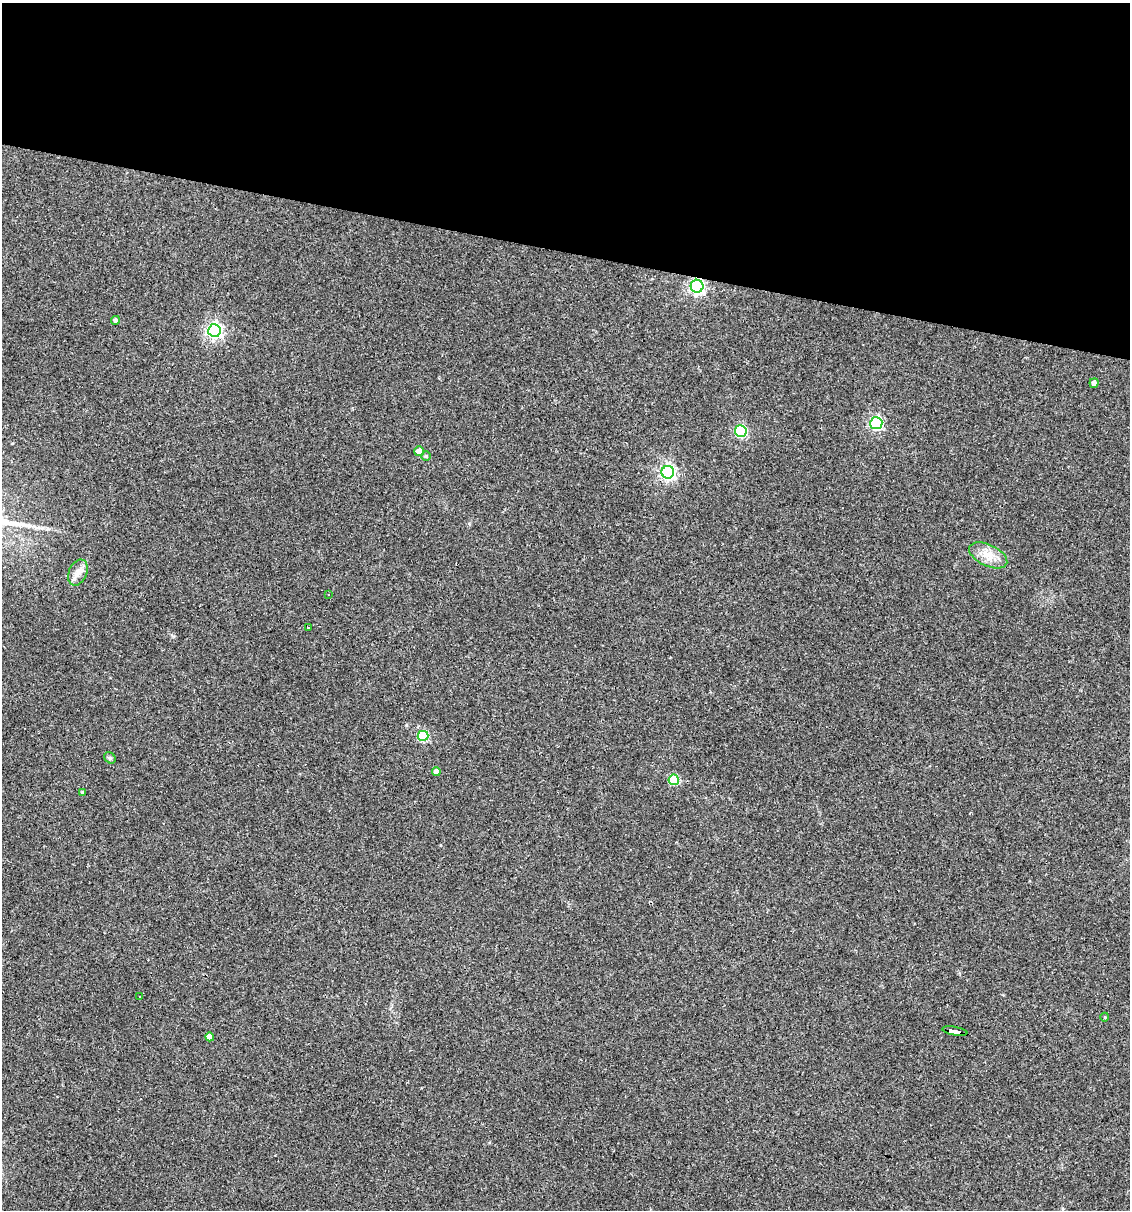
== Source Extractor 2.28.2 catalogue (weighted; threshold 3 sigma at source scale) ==
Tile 2 of 4 x 4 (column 2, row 1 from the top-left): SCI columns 1359-2486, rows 3624-4831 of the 4853 x 4831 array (HDU 1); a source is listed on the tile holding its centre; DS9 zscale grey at full resolution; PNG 1132 x 1212 px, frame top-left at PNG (2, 3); each listed source drawn as its Kron ellipse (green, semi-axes under 4 px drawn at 4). Shown black and unused: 21% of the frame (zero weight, under 3 of 4 exposures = <1% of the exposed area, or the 3 px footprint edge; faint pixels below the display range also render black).
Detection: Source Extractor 2.28.2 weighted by HDU 2 'WHT'; one run over the whole footprint, this tile lists its part. Background 0.149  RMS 0.0066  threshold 0.0296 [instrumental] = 3 sigma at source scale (4.5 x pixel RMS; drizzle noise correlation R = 1.50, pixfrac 1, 0.05/0.05 arcsec/px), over >= 5 px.
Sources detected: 23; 1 cosmic-ray / hot-pixel residue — neither listed nor drawn; the other 22 listed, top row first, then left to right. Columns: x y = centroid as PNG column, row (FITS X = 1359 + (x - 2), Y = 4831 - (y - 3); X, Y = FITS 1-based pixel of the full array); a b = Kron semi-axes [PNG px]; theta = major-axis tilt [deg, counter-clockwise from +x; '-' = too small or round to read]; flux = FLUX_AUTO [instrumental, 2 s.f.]
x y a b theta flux
697 286 6 6 - 200
115 320 4 4 - 1.7
214 331 6 6 - 210
1094 383 5 4 - 2.3
876 423 6 6 - 100
741 431 6 6 - 71
419 451 5 5 - 6.5
426 456 4 4 - 0.72
668 472 6 6 - 180
988 555 20 10 -25 8.9
78 573 14 9 66 4.9
329 594 3 2 - 0.48
309 627 4 3 - 2.2
423 736 5 5 - 41
110 758 6 5 - 1.1
436 771 4 4 - 3.6
674 780 5 5 - 35
82 793 4 3 - 0.82
140 996 3 2 - 0.74
1105 1017 4 3 - 0.51
955 1031 13 3 -10 83
210 1037 4 4 - 5.9
Overlapping masked pixels (flux is a lower limit): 2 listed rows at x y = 697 286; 955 1031